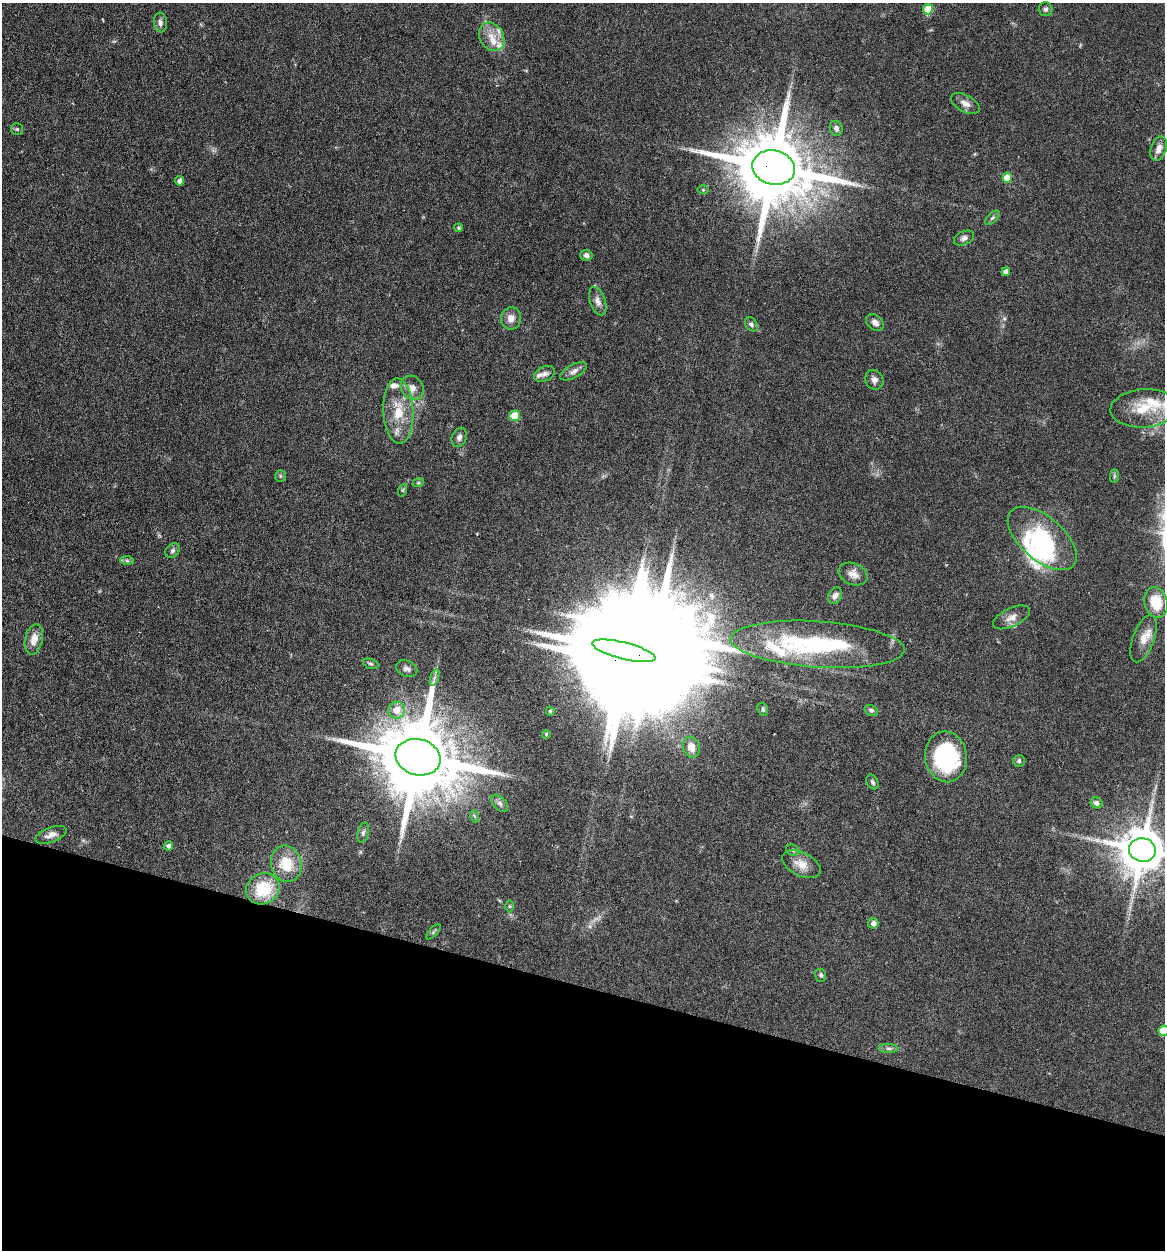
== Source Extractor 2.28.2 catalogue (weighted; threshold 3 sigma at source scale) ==
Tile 15 of 4 x 4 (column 3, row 4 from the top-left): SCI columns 2565-3727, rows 2-1249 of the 5010 x 4991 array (HDU 1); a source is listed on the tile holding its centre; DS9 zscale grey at full resolution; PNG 1167 x 1252 px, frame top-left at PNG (2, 3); each listed source drawn as its Kron ellipse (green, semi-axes under 4 px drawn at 4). Shown black and unused: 21% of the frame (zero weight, under 4 of 7 exposures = <1% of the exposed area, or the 3 px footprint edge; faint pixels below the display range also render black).
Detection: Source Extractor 2.28.2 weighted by HDU 2 'WHT'; one run over the whole footprint, this tile lists its part. Background 0.0616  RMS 0.0029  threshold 0.0117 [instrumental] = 3 sigma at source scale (4.09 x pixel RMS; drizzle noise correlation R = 1.36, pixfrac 0.8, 0.05/0.05 arcsec/px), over >= 5 px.
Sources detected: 88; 5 inside a brighter object's white glare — neither listed nor drawn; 9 inside a brighter listed object's ellipse — not listed separately; the other 74 listed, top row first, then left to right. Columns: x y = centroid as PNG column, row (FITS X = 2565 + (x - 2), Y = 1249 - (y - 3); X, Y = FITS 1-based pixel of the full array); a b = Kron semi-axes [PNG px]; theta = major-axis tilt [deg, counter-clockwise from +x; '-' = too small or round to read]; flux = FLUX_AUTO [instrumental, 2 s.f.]
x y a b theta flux
928 9 5 5 - 5.9
1046 9 7 7 - 0.64
160 22 10 6 -84 0.99
492 37 15 11 -59 3.5
965 104 16 8 -29 1.8
836 128 7 6 - 1.1
17 129 6 6 - 0.49
1159 149 13 7 70 1.9
774 168 21 17 -13 3600
1007 178 5 4 - 4.4
180 181 5 4 - 1
703 190 6 4 0 0.31
992 218 9 4 44 0.6
459 228 4 4 - 0.44
964 238 10 6 24 1.1
586 255 6 5 - 1.1
1006 272 4 4 - 1.6
598 301 15 7 -71 1.6
511 318 11 10 - 2.3
875 322 10 7 -39 1.3
751 324 8 5 -56 0.73
574 371 15 6 29 1.4
545 374 11 7 26 1.2
874 380 10 9 - 1.3
412 388 12 11 - 2.4
1144 408 33 19 4 9.1
398 411 33 15 -87 8.1
515 416 5 5 - 8.7
459 437 10 7 69 1.1
280 476 6 5 - 0.42
1114 476 7 4 89 0.45
418 483 6 4 19 0.35
403 490 6 4 71 0.33
1042 539 41 21 -41 24
172 551 8 6 46 0.73
127 561 7 4 -1 0.51
853 574 15 10 -23 2.2
835 596 9 6 61 1.2
1156 602 15 11 -74 7
1011 617 20 9 25 2.1
34 639 15 9 77 2.9
1144 639 25 10 70 3.3
817 644 87 23 -4 39
624 651 32 8 -14 6900
371 664 8 5 -19 0.53
407 669 11 8 -25 1.1
434 677 8 4 71 0.76
763 709 7 5 -70 0.45
396 710 8 8 - 4.1
871 710 7 5 -30 0.66
550 711 4 4 - 0.46
546 734 4 3 - 0.39
691 747 10 8 -71 2.3
418 757 23 18 -16 4400
946 757 25 21 -82 30
1019 761 6 6 - 0.52
872 782 8 5 -63 0.65
500 803 10 6 -46 0.89
1096 803 6 5 - 1.1
474 816 6 4 -70 0.36
363 833 10 5 76 0.74
51 835 16 7 20 1.7
168 846 4 4 - 0.93
793 850 7 5 -22 0.51
1142 850 13 12 - 1200
286 864 18 15 -75 7.5
801 864 21 11 -26 3.5
263 889 17 15 26 11
510 906 6 4 -89 0.35
873 923 5 5 - 1.3
433 932 9 4 46 0.51
821 975 6 5 - 0.66
1164 1031 5 5 - 9.9
889 1048 9 4 0 0.65
Overlapping masked pixels (flux is a lower limit): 2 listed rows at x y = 774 168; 624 651
Isophote crosses this tile's border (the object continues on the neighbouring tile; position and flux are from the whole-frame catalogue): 2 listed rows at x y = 1142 850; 1164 1031